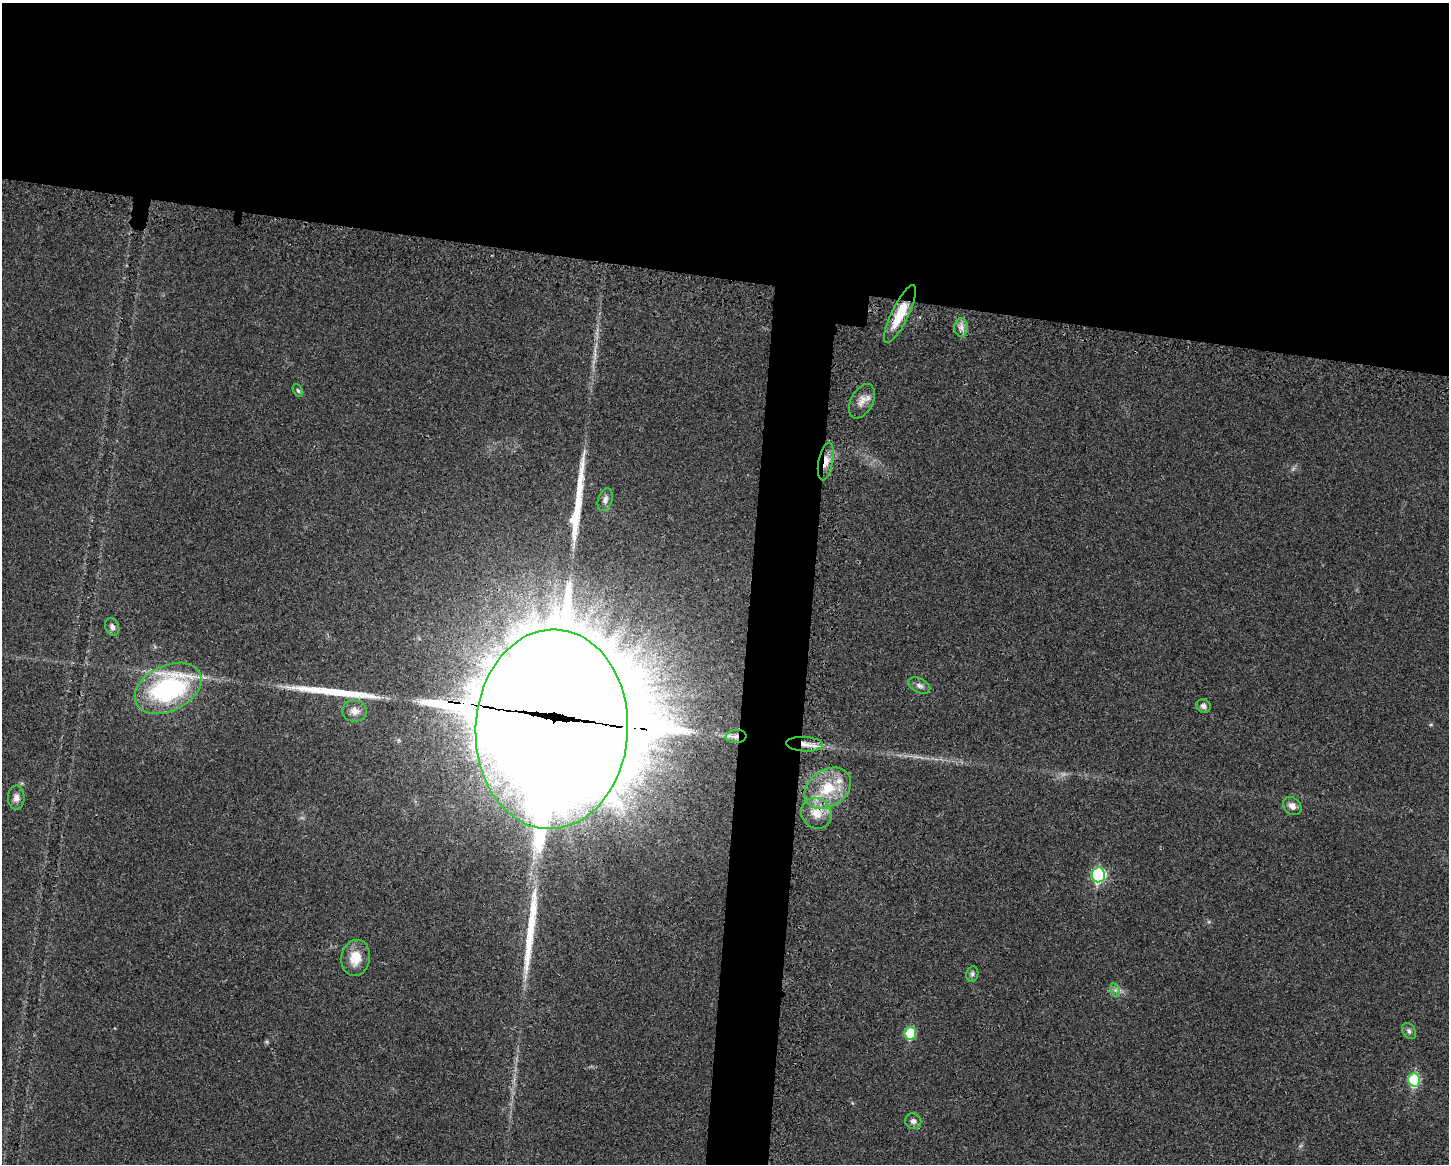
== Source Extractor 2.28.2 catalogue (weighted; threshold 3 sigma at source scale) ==
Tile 2 of 3 x 4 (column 2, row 1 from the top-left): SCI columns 1672-3118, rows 3518-4679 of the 4705 x 4716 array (HDU 1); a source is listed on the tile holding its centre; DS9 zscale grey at full resolution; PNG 1451 x 1166 px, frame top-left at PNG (2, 3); each listed source drawn as its Kron ellipse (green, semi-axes under 4 px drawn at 4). Shown black and unused: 27% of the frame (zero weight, under 3 of 4 exposures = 3% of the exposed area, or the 3 px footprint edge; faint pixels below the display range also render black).
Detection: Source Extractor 2.28.2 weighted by HDU 2 'WHT'; one run over the whole footprint, this tile lists its part. Background 0.0234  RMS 0.0057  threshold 0.0255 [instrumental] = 3 sigma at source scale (4.5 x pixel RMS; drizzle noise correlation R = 1.50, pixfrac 1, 0.05/0.05 arcsec/px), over >= 5 px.
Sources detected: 35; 5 inside a brighter object's white glare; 3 long thin detections or spike segments (spike, bleed or trail) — neither listed nor drawn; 1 inside a brighter listed object's ellipse — not listed separately; the other 26 listed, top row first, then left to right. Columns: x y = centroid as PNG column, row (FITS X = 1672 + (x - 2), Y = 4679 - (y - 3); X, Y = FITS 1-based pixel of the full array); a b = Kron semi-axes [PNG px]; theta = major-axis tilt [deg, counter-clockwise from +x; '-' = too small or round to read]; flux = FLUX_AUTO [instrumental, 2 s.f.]
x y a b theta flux
900 314 32 8 64 17
961 328 9 7 -89 2.8
298 391 7 4 -61 1.1
862 401 18 11 63 5.2
826 461 19 7 79 5.7
605 500 12 7 71 2.6
112 627 9 6 -67 2.1
919 686 11 7 -26 2.3
168 688 35 23 25 96
1204 706 7 6 - 2.3
354 711 12 10 -8 4.8
552 729 100 76 87 25000
736 737 10 6 6 2.7
804 744 18 7 -4 6.3
828 788 25 18 33 22
16 798 12 8 89 3.2
1292 806 10 8 -41 3.4
816 813 16 14 -45 9.4
1098 875 7 6 - 76
356 958 18 14 80 11
972 974 8 6 79 1.4
1115 990 7 4 -71 1.5
1409 1031 9 6 -60 1.6
910 1033 6 6 - 25
1414 1080 6 6 - 43
913 1121 8 7 - 2.3
Overlapping masked pixels (flux is a lower limit): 6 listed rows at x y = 900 314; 826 461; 552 729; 736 737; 804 744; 816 813